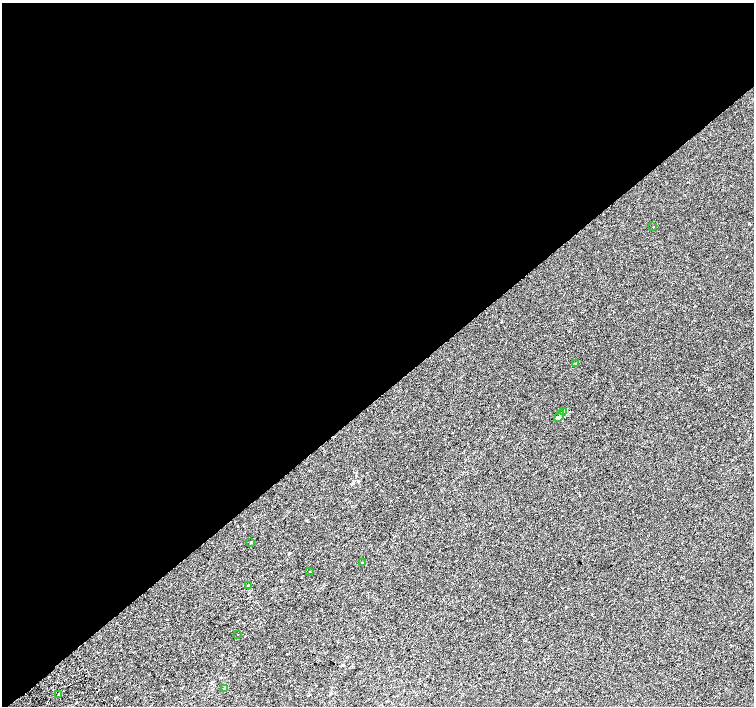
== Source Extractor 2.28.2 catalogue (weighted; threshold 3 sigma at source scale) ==
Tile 2 of 4 x 4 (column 2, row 1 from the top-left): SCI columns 1543-3046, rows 4459-5865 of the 6087 x 6041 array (HDU 1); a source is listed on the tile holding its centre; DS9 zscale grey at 2 x 2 block average (1 PNG px = mean of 2 x 2 image px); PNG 756 x 708 px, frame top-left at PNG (2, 3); each listed source drawn as its Kron ellipse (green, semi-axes under 4 px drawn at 4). Shown black and unused: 56% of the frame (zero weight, under 2 of 3 exposures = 2% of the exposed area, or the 3 px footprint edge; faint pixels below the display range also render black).
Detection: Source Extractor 2.28.2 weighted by HDU 2 'WHT'; one run over the whole footprint, this tile lists its part. Background 5.85e-04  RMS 0.0028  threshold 0.0126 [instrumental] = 3 sigma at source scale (4.5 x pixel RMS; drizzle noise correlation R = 1.50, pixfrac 1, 0.0396/0.0396 arcsec/px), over >= 5 px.
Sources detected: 14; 2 cosmic-ray / hot-pixel residue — neither listed nor drawn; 1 inside a brighter listed object's ellipse — not listed separately; the other 11 listed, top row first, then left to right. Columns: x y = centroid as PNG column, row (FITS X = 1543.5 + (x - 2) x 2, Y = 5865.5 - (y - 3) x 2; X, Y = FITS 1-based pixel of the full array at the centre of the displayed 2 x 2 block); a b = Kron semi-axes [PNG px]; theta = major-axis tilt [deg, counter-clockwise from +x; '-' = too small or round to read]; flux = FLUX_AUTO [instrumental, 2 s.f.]
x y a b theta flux
653 227 2 2 - 1.5
575 363 3 2 - 0.36
563 412 3 2 - 0.32
559 416 6 3 59 0.92
251 542 2 2 - 0.39
362 562 2 2 - 0.27
310 571 2 2 - 0.37
248 585 2 2 - 0.35
238 635 2 2 - 0.24
224 688 4 2 - 0.5
59 694 2 2 - 3.1
Diffuse or blended objects may show on this block-average render without a row.